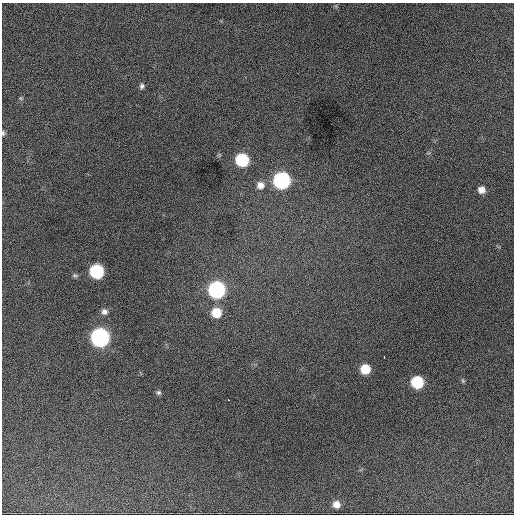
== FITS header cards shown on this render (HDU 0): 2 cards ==
NAXIS1  =                  512 / Axis length
NAXIS2  =                  512 / Axis length

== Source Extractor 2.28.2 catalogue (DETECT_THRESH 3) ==
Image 512 x 512 px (HDU 0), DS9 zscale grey, 1 PNG px = 1 image px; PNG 516 x 516 px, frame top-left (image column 1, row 512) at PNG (2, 3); no overlay
Background 1510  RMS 33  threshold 100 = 3 sigma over >= 5 px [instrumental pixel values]
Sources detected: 20; all 20 listed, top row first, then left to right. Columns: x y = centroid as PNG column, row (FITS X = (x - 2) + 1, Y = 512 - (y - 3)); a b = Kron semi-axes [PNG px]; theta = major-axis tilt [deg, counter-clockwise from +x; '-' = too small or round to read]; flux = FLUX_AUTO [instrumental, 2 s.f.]
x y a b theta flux
142 86 7 6 - 6400
21 98 6 4 43 3000
3 133 6 5 - 4300
242 160 8 8 - 180000
281 180 9 9 - 540000
260 185 9 9 - 17000
481 190 7 7 - 17000
97 271 8 8 - 250000
75 275 8 5 -7 4500
216 290 9 9 - 580000
104 312 9 8 - 10000
216 313 9 8 - 58000
100 337 9 9 - 930000
384 357 3 2 - 3000
365 369 8 8 - 54000
463 381 7 4 -59 3500
417 382 8 8 - 150000
159 392 7 5 -42 5000
228 400 3 2 - 3900
336 504 8 8 - 18000
At the frame edge (FLAGS 8, measured only in part): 1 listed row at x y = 3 133